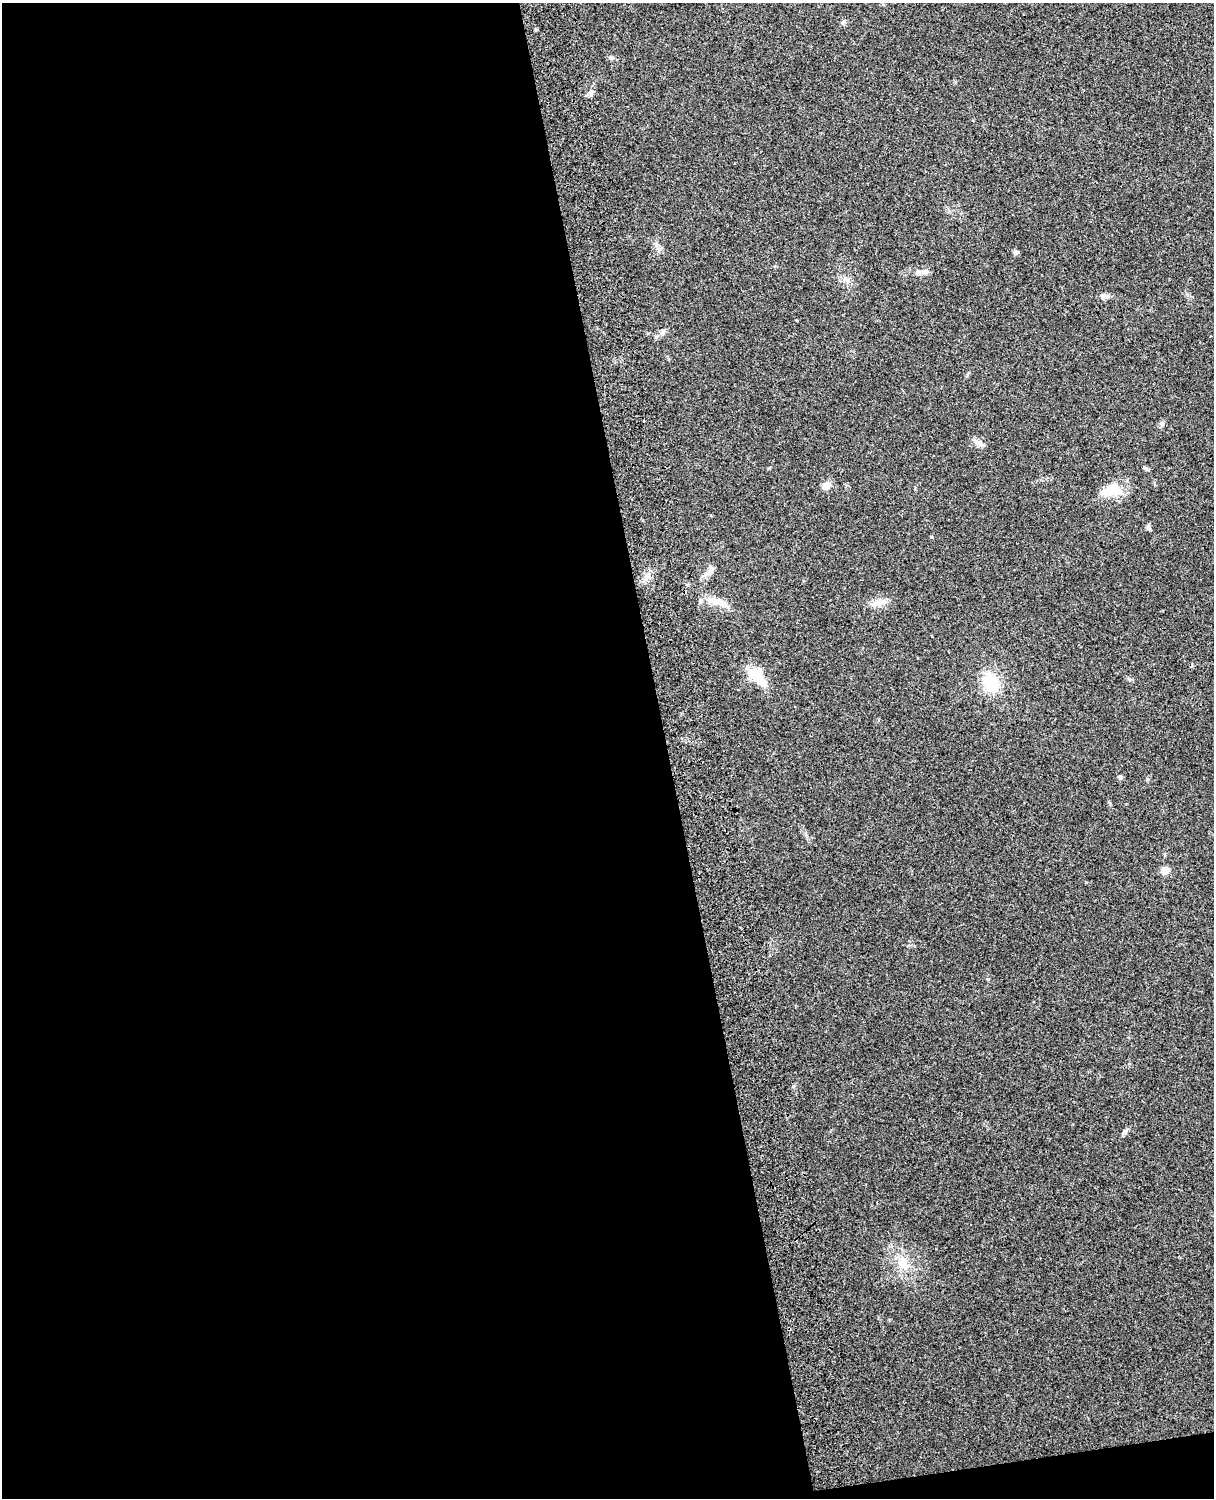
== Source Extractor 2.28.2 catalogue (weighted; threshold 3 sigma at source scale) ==
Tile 9 of 4 x 3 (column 1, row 3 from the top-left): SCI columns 119-1330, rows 164-1659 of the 5089 x 4927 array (HDU 1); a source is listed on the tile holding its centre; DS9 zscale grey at full resolution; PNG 1216 x 1500 px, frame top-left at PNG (2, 3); no overlay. Shown black and unused: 56% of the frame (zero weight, under 3 of 4 exposures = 6% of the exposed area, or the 3 px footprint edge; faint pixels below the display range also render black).
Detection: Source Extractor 2.28.2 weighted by HDU 2 'WHT'; one run over the whole footprint, this tile lists its part. Background 0.21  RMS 0.0082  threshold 0.037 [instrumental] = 3 sigma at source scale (4.5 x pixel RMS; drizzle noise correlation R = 1.50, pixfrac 1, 0.05/0.05 arcsec/px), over >= 5 px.
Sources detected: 20; all 20 listed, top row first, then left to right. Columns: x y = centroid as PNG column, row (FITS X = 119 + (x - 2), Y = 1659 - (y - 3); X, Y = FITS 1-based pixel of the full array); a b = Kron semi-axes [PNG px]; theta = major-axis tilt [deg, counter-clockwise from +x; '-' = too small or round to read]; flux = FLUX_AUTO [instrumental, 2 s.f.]
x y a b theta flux
843 22 7 4 45 1.3
611 58 8 4 -8 1.5
591 93 8 6 48 2.5
1016 252 6 5 - 2.6
923 272 20 6 5 4.7
846 280 7 4 -19 2
1104 296 12 6 13 3.1
979 443 14 6 -20 3.7
826 485 10 8 15 5.9
1111 491 28 13 7 20
1149 527 8 5 -61 1.7
710 572 13 7 45 4.4
717 601 16 10 2 8.6
879 602 20 7 12 6.7
758 677 28 14 -51 20
991 682 18 15 -52 28
1120 777 6 5 - 1.6
1165 871 9 8 - 5.6
1125 1132 10 5 53 2.1
903 1264 17 12 -81 12
Unlisted compact peaks at least as high as the median listed source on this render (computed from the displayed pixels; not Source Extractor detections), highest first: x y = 1161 423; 932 537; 536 30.